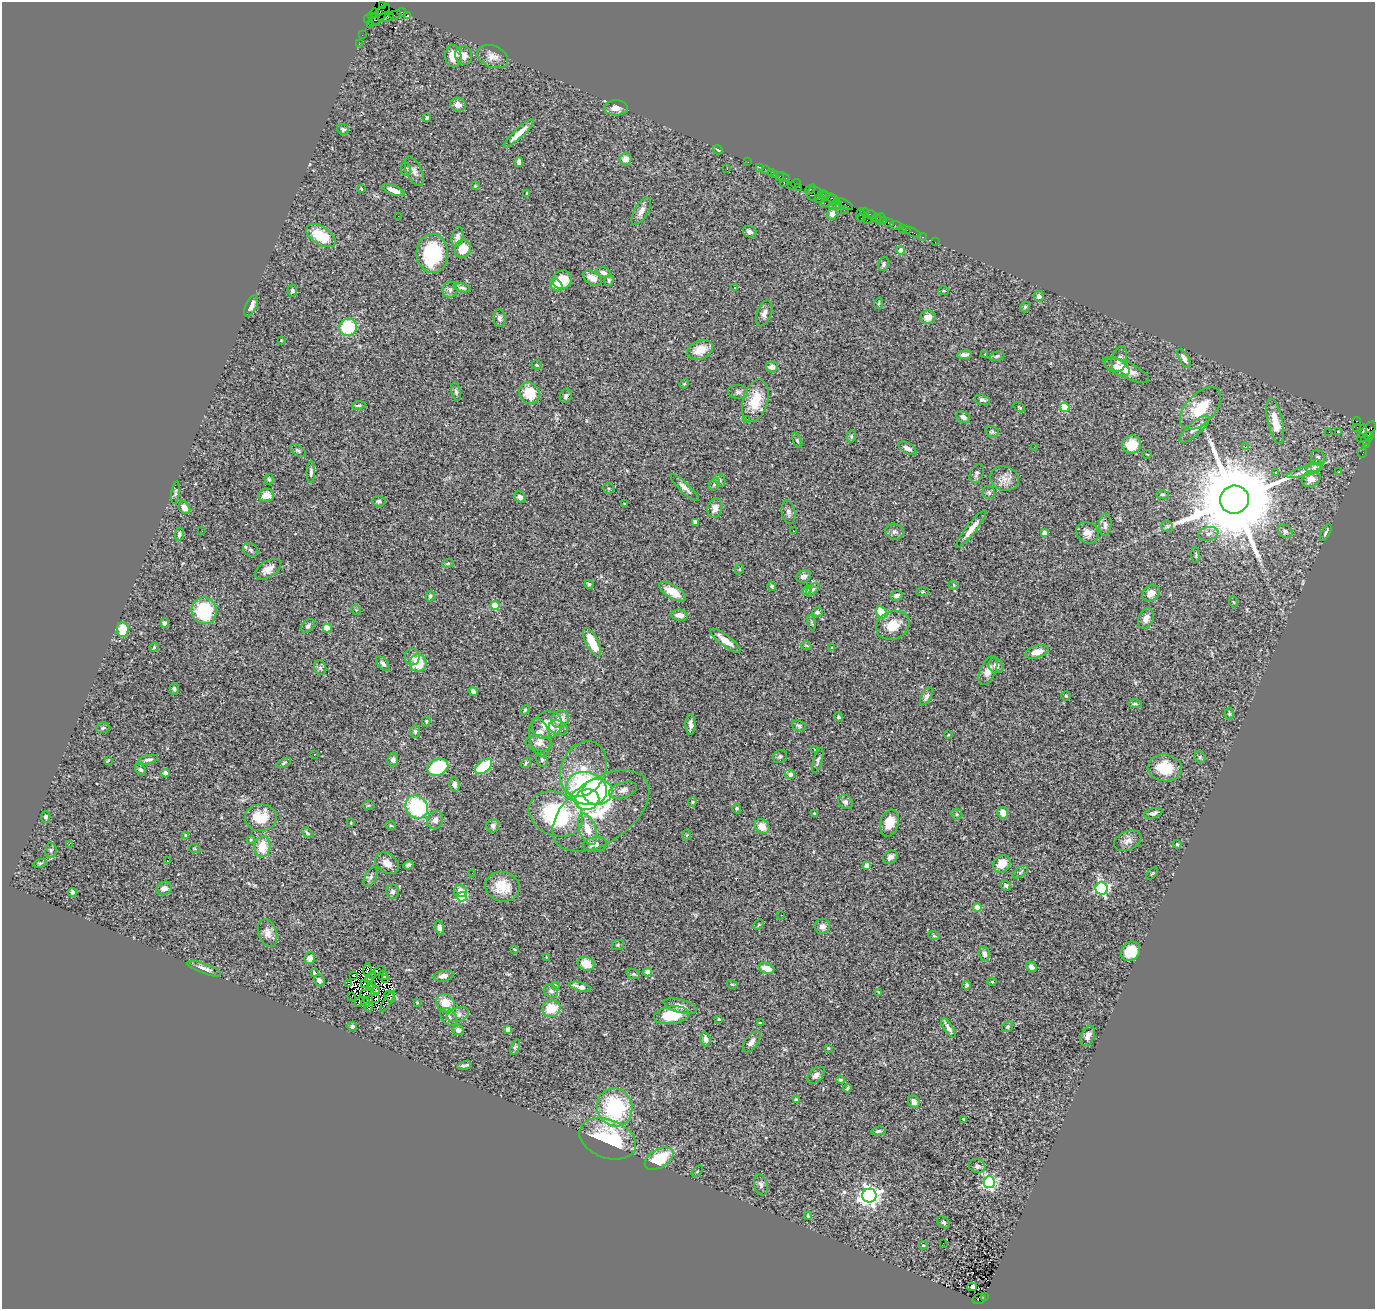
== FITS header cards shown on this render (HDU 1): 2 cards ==
NAXIS1  =                 1373
NAXIS2  =                 1307

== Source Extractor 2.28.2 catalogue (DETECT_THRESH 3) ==
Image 1373 x 1307 px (HDU 1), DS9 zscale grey, 1 PNG px = 1 image px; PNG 1377 x 1311 px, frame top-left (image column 1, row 1307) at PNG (2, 2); each listed source drawn as its Kron ellipse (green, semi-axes under 4 px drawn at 4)
Background 1.86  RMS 0.074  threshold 0.223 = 3 sigma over >= 5 px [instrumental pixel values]
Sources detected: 406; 3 with non-positive FLUX_AUTO (blend fragments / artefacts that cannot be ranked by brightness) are neither listed nor drawn; the other 403 listed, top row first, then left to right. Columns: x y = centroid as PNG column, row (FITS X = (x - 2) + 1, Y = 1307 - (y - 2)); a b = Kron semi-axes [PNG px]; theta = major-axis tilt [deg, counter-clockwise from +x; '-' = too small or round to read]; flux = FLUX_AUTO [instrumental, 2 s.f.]
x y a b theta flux
382 6 4 3 - 87
402 12 4 3 - 200
375 13 4 2 - 52
379 15 14 5 48 860
395 15 6 2 20 81
407 15 3 2 - 24
386 17 8 4 12 540
369 18 5 3 - 54
374 19 7 2 -52 250
370 24 3 2 - 14
362 35 2 2 - 23
359 44 2 2 - 27
464 55 9 8 - 35
453 56 11 8 -88 58
492 57 16 10 -22 43
458 105 8 6 -19 28
616 108 12 7 1 36
427 118 4 3 - 5.9
343 129 6 5 - 11
519 133 20 5 42 53
718 150 5 2 - 5
626 159 6 6 - 40
519 162 5 4 - 15
748 162 2 2 - 28
759 167 3 2 - 110
406 169 6 5 - 10
727 169 2 2 - 2.9
765 169 2 2 - 29
414 171 16 7 -65 25
772 172 3 2 - 66
775 175 3 3 - 110
779 177 3 2 - 96
783 177 7 2 -20 87
784 183 3 2 - 83
796 184 5 3 - 130
475 186 3 3 - 5
791 186 4 3 - 170
799 187 2 2 - 31
361 189 3 2 - 5.7
810 189 6 3 37 100
393 190 12 4 -21 40
527 194 3 3 - 6.3
814 194 7 7 - 460
822 194 4 4 - 220
825 196 5 3 - 220
820 198 5 3 - 260
833 199 7 3 -37 290
828 201 8 2 34 170
844 204 9 3 -31 410
833 205 4 3 - 460
837 205 5 2 - 190
844 210 3 3 - 65
641 211 15 7 59 30
864 212 4 2 - 86
832 214 6 5 - 21
860 215 7 4 87 130
871 215 5 3 - 84
398 216 2 2 - 2.4
861 218 3 2 - 130
877 218 4 2 - 85
880 219 6 3 66 97
867 220 2 2 - 49
884 221 3 3 - 84
889 223 5 3 - 160
896 225 6 2 -19 30
902 228 3 2 - 93
907 230 2 2 - 12
750 232 7 5 -23 13
913 232 8 2 -25 86
321 235 16 9 -32 160
457 237 10 5 77 19
922 237 4 3 - 32
935 242 2 2 - 32
463 249 9 8 - 61
901 251 4 4 - 48
432 253 19 16 -87 340
883 264 7 5 69 11
604 272 7 5 -17 14
593 278 10 6 -31 41
562 280 10 9 - 88
609 280 6 4 78 7.7
556 285 7 5 -45 63
462 288 9 4 -13 12
735 288 3 2 - 17
450 290 8 7 - 15
292 291 6 5 - 11
944 291 5 4 - 6.4
1039 296 5 5 - 21
879 303 6 3 70 4.9
251 306 11 5 64 35
1025 307 5 5 - 7.7
764 313 13 7 70 26
928 317 8 6 11 32
499 318 9 6 -88 15
348 327 9 8 - 260
281 340 2 2 - 3.4
700 350 13 9 21 85
985 354 3 2 - 14
964 355 7 4 6 22
997 356 8 4 15 8.3
1184 358 10 4 -59 20
1119 359 13 7 77 40
537 365 5 4 - 7.8
772 367 6 5 - 26
1117 367 13 7 -29 34
1126 370 25 8 -25 69
684 384 5 3 - 4.7
456 392 9 4 -77 11
738 392 10 7 -6 15
530 393 11 10 - 130
566 396 7 5 71 11
982 400 8 5 -16 12
755 401 22 12 73 130
359 405 7 3 9 7.3
1019 407 6 3 -36 4.8
1065 407 5 4 - 180
1200 408 26 14 46 190
963 417 7 5 -30 19
746 420 3 3 - 9.7
1275 421 23 7 -78 85
1357 421 4 3 - 460
1357 427 3 2 - 25
1194 429 19 6 41 33
1363 429 5 3 - 140
992 432 7 5 -14 9.3
1329 432 2 2 - 4.9
1338 432 3 2 - 8
1367 432 12 6 52 680
851 436 6 4 71 7.9
1369 436 4 4 - 450
797 440 8 4 -63 7.5
1366 440 5 4 - 160
1132 444 9 9 - 86
1366 445 4 2 - 59
1034 447 3 2 - 4.9
1246 447 4 3 - 6.1
907 448 10 5 -30 23
298 451 9 4 -37 10
1363 453 5 2 - 49
1147 454 4 3 - 3.5
1318 458 8 6 -63 25
1314 467 8 6 32 17
1305 471 18 5 18 29
311 472 11 4 88 13
1339 472 3 3 - 6.2
977 473 10 6 67 14
1275 473 4 3 - 6.6
1004 478 15 12 -17 44
269 479 5 4 - 6.8
1311 479 10 7 27 40
720 480 7 5 -71 9.9
714 484 7 5 60 8.9
684 488 18 5 -43 27
608 489 6 5 - 7.5
989 492 6 6 - 10
175 493 11 3 83 8.8
1162 494 6 3 1 5.9
266 495 8 6 12 58
520 497 6 5 - 20
1234 500 14 14 - 88000
379 501 7 5 -5 12
625 504 3 2 - 3.7
184 508 7 5 -53 43
715 508 10 7 71 32
788 512 12 6 -82 18
695 522 4 3 - 25
1105 525 11 6 87 21
1167 526 6 5 - 9
971 529 23 5 52 50
202 531 2 2 - 3.5
793 531 2 2 - 4
1285 531 7 6 - 16
894 532 9 8 - 17
1044 533 4 4 - 40
1088 533 12 10 -38 39
1326 533 9 3 61 11
179 534 6 4 79 11
1208 534 10 6 11 22
251 550 8 6 -33 13
1196 555 8 3 -86 6.3
448 563 6 4 16 6.3
268 569 14 8 31 37
739 569 5 4 - 5.3
804 576 8 6 24 21
589 584 5 4 - 11
954 585 5 4 - 4.8
772 586 4 3 - 8
807 590 5 4 - 4.9
813 590 8 4 46 9.7
673 592 15 6 -31 85
922 592 6 4 7 6.7
1151 593 9 7 36 36
430 596 5 4 - 8.9
896 596 6 5 - 15
1234 602 5 3 - 4.8
495 606 4 4 - 160
356 610 5 3 - 4.1
204 611 13 12 - 270
817 612 5 5 - 11
881 612 6 5 - 150
680 615 8 5 -8 32
1146 618 11 7 65 33
164 623 5 4 - 12
811 623 8 3 -80 7.1
893 625 17 14 25 100
308 626 8 5 47 13
327 628 4 4 - 110
123 629 7 5 -85 100
725 640 18 5 -37 63
592 642 16 6 -63 110
806 645 5 3 - 4.5
154 647 4 4 - 5.3
832 648 4 3 - 4.2
1037 652 12 6 18 51
412 657 8 7 - 18
418 663 9 8 - 130
383 664 8 5 -48 15
996 666 8 7 - 23
320 668 7 6 - 13
988 671 15 8 67 47
174 689 6 4 -86 9.6
473 691 5 4 - 15
926 696 9 5 61 18
1066 696 4 4 - 6.7
1135 704 7 4 -2 9.1
525 710 5 4 - 6.3
1229 714 6 4 -83 6.2
838 717 4 4 - 6.8
560 719 9 8 - 64
426 721 5 4 - 6.2
691 724 10 5 -89 24
547 725 15 13 27 110
799 726 7 5 -21 10
103 728 7 5 22 8.8
558 728 9 7 -17 21
415 731 6 5 - 8.9
948 735 3 2 - 3.5
540 737 19 10 -78 58
539 743 13 8 -4 31
815 749 3 3 - 38
314 754 2 2 - 2.8
780 756 7 6 - 10
1200 757 6 5 - 7.8
108 760 3 2 - 4.8
148 760 10 4 12 15
393 760 7 5 85 15
542 760 7 5 -75 10
818 761 13 4 73 13
284 763 8 4 26 8.1
526 763 5 4 - 7.6
484 766 10 6 39 250
438 767 11 8 22 310
1165 768 17 13 -6 140
583 769 29 22 64 160
141 770 6 4 -45 11
166 773 4 4 - 44
790 774 5 4 - 22
455 784 7 5 -81 21
587 789 20 16 -17 740
623 790 14 7 17 28
597 792 15 13 1 460
587 799 12 10 12 490
692 802 4 4 - 5.7
845 802 8 6 -42 18
368 805 6 3 9 5.2
417 807 12 10 -48 400
737 808 5 4 - 7
601 811 55 31 35 350
814 813 3 2 - 4.9
1003 813 6 5 - 42
1153 813 9 4 16 13
556 814 28 21 -23 490
957 814 6 5 - 7.1
46 817 5 4 - 11
261 818 16 13 0 130
435 820 9 7 64 23
351 823 3 2 - 3.7
889 823 14 8 76 79
391 826 5 3 - 5.2
493 826 6 6 - 17
762 827 8 7 - 59
588 829 16 8 -70 72
307 833 6 3 -39 8.1
186 835 4 4 - 6
686 835 5 3 - 5.6
251 840 4 3 - 5.5
1128 841 14 9 24 34
69 844 2 2 - 35
595 844 12 7 4 32
1177 844 4 3 - 5.6
262 847 10 8 87 95
195 849 6 3 -20 4.3
51 850 7 5 79 10
890 857 8 6 31 22
167 861 2 2 - 5.9
40 863 6 4 19 7.7
387 863 13 9 -35 42
1002 864 9 8 - 71
408 865 5 4 - 13
867 865 4 4 - 42
1020 872 8 4 34 10
472 873 3 2 - 5.3
1152 873 7 2 50 4.4
371 877 10 5 60 17
1006 885 5 5 - 9.1
502 887 17 15 -16 100
164 888 8 6 23 27
1102 889 6 6 - 730
460 891 7 6 - 40
72 892 4 3 - 12
393 892 7 6 - 15
462 897 5 4 - 340
977 907 4 4 - 84
781 915 3 2 - 3.7
759 925 6 4 45 5.7
822 926 8 7 - 26
440 928 7 4 -74 21
267 933 14 9 -72 37
934 936 6 3 -19 5.1
618 945 6 5 - 7.9
514 949 3 2 - 3.5
1130 951 10 9 - 130
984 954 7 5 -78 16
546 957 4 2 - 3
310 958 6 5 - 42
586 964 8 6 -23 69
1031 967 6 4 -39 24
766 968 8 5 -19 54
204 969 18 5 -20 29
368 970 7 2 90 9.4
379 971 6 4 24 3.9
648 972 4 4 - 58
314 973 3 3 - 11
634 974 6 5 - 7.3
353 975 3 2 - 7
373 976 2 2 - 2.6
383 976 5 2 - 5.1
443 976 10 5 11 26
369 979 4 2 - 4.4
386 979 2 2 - 2.8
319 980 6 5 - 15
992 982 4 4 - 5.4
348 983 3 2 - 1
365 984 3 2 - 6.4
732 984 5 3 - 4.4
372 985 2 2 - 6
555 985 4 3 - 5.3
966 985 4 3 - 9.4
580 987 11 4 -15 27
370 988 3 2 - 0.091
376 990 3 2 - 4.5
551 991 8 6 -37 14
878 992 4 2 - 3.4
366 993 6 3 12 2.7
352 996 2 2 - 1.9
390 997 6 2 -41 19
376 999 3 2 - 4.9
388 1001 12 3 58 15
360 1002 5 2 - 10
417 1002 3 2 - 3.7
366 1003 4 2 - 5.9
445 1003 9 8 - 84
369 1006 5 3 - 3.8
680 1006 17 6 -15 39
551 1009 9 8 - 99
458 1014 11 7 18 23
672 1015 17 8 8 190
449 1017 10 7 -49 20
719 1019 3 3 - 3.8
760 1023 3 3 - 4.8
352 1026 5 5 - 14
1008 1027 6 5 - 8.3
948 1028 11 4 -57 22
458 1030 5 5 - 17
508 1030 4 4 - 54
1088 1036 11 6 69 26
706 1039 7 5 -77 22
752 1042 12 6 53 24
515 1047 8 4 71 8.2
828 1048 4 4 - 4.5
464 1065 7 3 13 11
816 1075 10 6 44 24
840 1080 4 3 - 6.2
847 1088 4 3 - 5.7
796 1100 4 3 - 17
914 1102 6 5 - 32
615 1107 19 17 -75 470
963 1119 3 3 - 10
878 1131 7 4 10 9.1
608 1139 29 19 -21 400
659 1159 16 9 31 210
977 1166 8 6 -14 16
697 1171 7 2 45 4.3
989 1182 6 5 - 930
761 1185 11 6 -74 17
869 1196 7 7 - 3100
808 1216 4 3 - 6.6
944 1222 7 5 -41 9.7
943 1243 3 2 - 16
923 1245 4 3 - 5.6
972 1287 5 3 - 24
984 1296 2 2 - 110
979 1299 7 5 17 490
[3 non-positive-flux detections neither listed nor drawn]